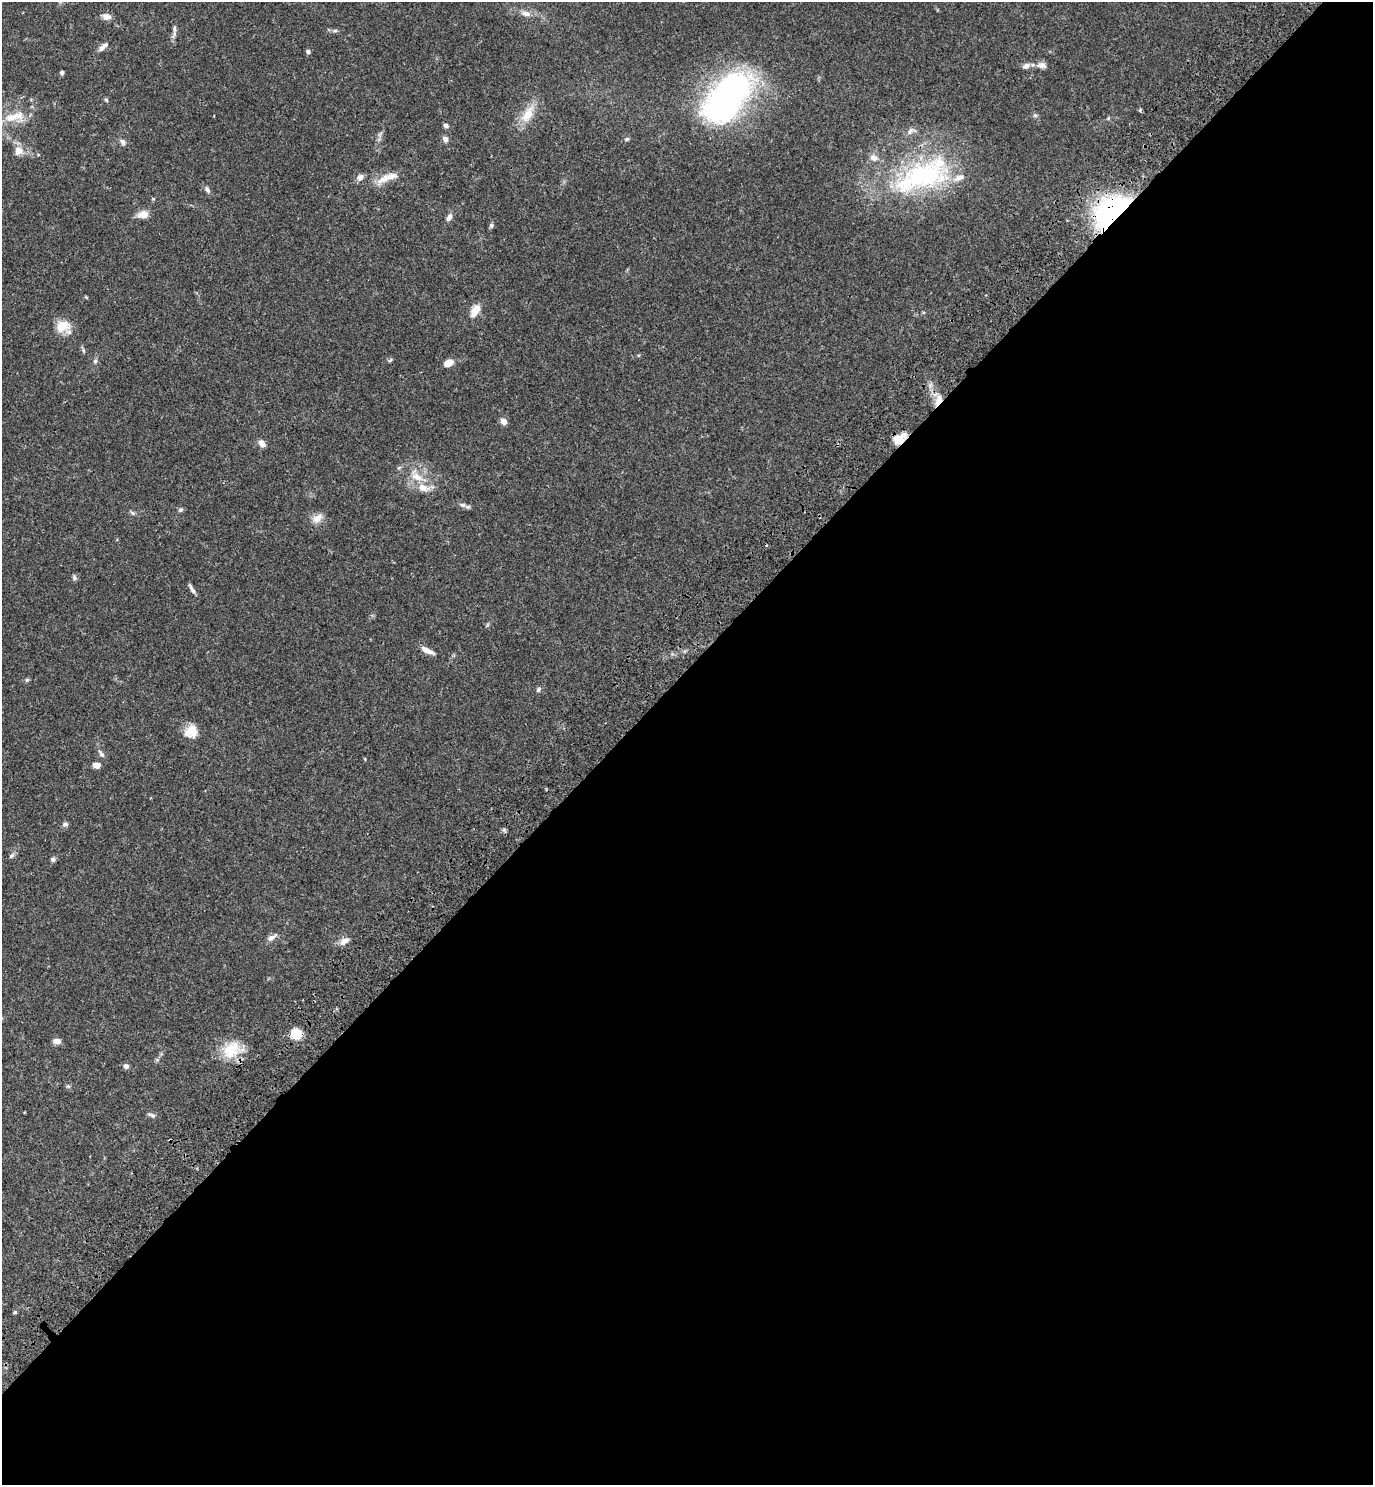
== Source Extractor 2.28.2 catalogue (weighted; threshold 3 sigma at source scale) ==
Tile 15 of 4 x 4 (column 3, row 4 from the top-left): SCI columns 3129-4499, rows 92-1574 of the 6120 x 6120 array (HDU 1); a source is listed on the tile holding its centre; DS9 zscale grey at full resolution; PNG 1375 x 1487 px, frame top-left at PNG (2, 2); no overlay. Shown black and unused: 55% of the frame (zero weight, under 3 of 4 exposures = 6% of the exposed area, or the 3 px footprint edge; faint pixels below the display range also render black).
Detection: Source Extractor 2.28.2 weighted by HDU 2 'WHT'; one run over the whole footprint, this tile lists its part. Background 0.0581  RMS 0.0031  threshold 0.0138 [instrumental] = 3 sigma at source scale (4.5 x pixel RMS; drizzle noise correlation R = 1.50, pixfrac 1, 0.05/0.05 arcsec/px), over >= 5 px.
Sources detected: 70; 4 inside a brighter listed object's ellipse — not listed separately; the other 66 listed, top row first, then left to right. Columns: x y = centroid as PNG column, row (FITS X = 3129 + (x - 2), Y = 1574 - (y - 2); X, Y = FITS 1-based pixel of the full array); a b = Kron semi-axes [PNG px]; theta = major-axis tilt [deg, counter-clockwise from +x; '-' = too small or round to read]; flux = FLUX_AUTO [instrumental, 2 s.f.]
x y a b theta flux
526 14 13 7 -10 1.9
106 17 10 7 -10 1.9
174 31 19 5 88 1.3
335 31 6 4 1 0.55
103 47 15 6 43 1.5
308 52 5 4 - 0.86
1042 65 14 8 -1 1.8
1026 66 10 7 20 1.4
62 72 5 4 - 0.6
727 98 54 29 54 110
106 100 6 4 -44 0.4
1140 110 3 3 - 0.68
528 114 25 12 60 6.3
15 117 32 14 9 6.5
446 126 6 5 - 0.84
911 131 14 7 28 1.5
380 135 9 4 90 0.73
445 139 7 6 - 1.4
627 139 7 5 16 0.58
123 142 10 6 -69 0.96
19 151 11 11 - 3.1
874 158 11 9 -25 2
923 175 89 38 22 51
360 177 10 7 29 1.4
384 179 23 9 21 3.8
207 189 11 6 -54 0.91
1111 212 40 23 42 55
143 215 12 8 10 3.2
449 217 10 6 62 1.2
491 226 7 5 60 0.59
86 297 5 4 - 0.31
475 310 14 8 61 4
63 326 17 13 -14 5.5
83 350 6 4 -72 0.44
390 360 7 4 44 0.46
95 361 7 5 69 0.61
449 363 11 7 22 2.4
938 400 16 7 64 2.9
504 421 7 6 - 1.8
899 439 14 10 11 3.6
262 443 10 7 -43 1.6
417 477 21 9 -31 4.6
463 505 10 6 -10 1.1
180 510 7 6 - 0.61
133 513 8 5 -28 0.66
317 518 16 11 32 2.5
74 577 7 5 -80 0.69
192 589 15 4 -60 1
427 651 17 6 -25 2.3
27 680 6 5 - 0.45
538 689 8 5 53 0.65
191 731 16 14 44 4.4
101 754 13 6 -56 1.1
97 765 6 5 - 2.5
65 824 8 6 14 0.76
11 856 9 6 40 0.76
53 859 6 6 - 0.66
272 937 16 6 33 1.5
344 941 14 8 31 2
296 1034 10 9 - 6.4
57 1041 9 6 -6 1.6
232 1050 27 20 24 8.7
126 1066 6 6 - 1
68 1086 6 5 - 0.48
153 1116 8 6 -24 0.85
15 1312 4 4 - 0.47
Overlapping masked pixels (flux is a lower limit): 5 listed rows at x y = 923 175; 1111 212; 938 400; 899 439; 296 1034